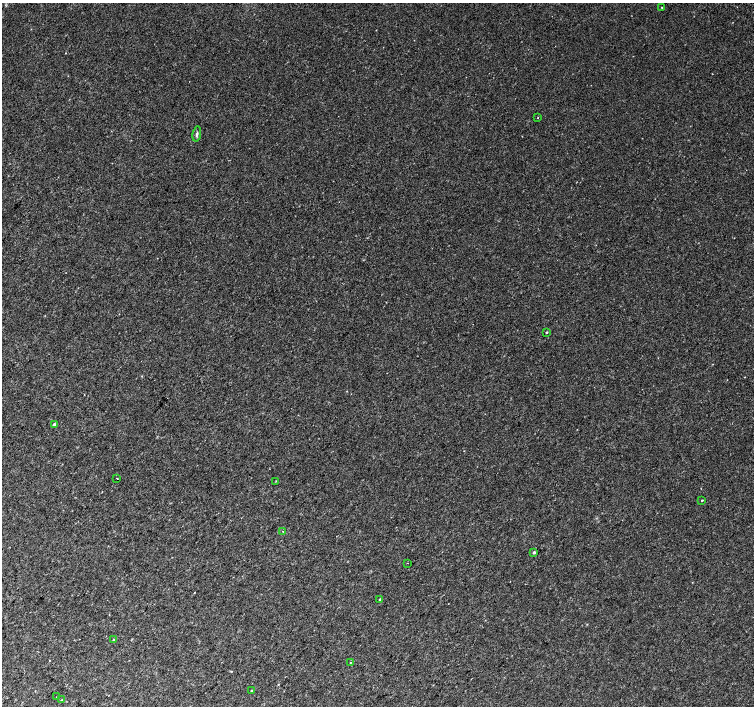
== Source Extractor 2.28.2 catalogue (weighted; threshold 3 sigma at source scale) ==
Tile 7 of 4 x 4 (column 3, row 2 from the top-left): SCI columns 3042-4544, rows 3079-4485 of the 6074 x 6092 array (HDU 1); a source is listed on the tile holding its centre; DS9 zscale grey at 2 x 2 block average (1 PNG px = mean of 2 x 2 image px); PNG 756 x 708 px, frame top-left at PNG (2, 3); each listed source drawn as its Kron ellipse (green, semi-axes under 4 px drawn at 4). Shown black and unused: <1% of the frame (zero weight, under 2 of 3 exposures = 2% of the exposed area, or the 3 px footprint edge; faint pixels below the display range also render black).
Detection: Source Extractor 2.28.2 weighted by HDU 2 'WHT'; one run over the whole footprint, this tile lists its part. Background 0.0335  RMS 0.011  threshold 0.0514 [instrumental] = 3 sigma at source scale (4.5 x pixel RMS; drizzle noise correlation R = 1.50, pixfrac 1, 0.0396/0.0396 arcsec/px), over >= 5 px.
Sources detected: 17; all 17 listed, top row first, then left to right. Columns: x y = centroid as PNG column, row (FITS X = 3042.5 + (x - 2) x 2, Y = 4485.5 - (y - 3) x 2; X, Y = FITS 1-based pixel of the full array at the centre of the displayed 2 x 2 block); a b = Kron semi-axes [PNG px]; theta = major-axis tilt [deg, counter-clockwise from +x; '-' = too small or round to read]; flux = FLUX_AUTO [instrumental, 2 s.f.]
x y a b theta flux
662 8 2 2 - 1
538 117 2 2 - 0.91
197 134 7 3 79 4.3
547 332 2 2 - 3
54 424 2 2 - 5.5
117 478 2 2 - 2
276 481 3 2 - 1.1
702 500 2 2 - 1.9
283 531 2 2 - 0.85
534 552 3 2 - 5.7
408 563 2 2 - 2.3
380 599 3 2 - 3.3
114 640 3 2 - 3
350 663 2 2 - 1.1
251 690 3 2 - 2
57 697 2 2 - 1.2
61 700 3 2 - 1.1
Diffuse or blended objects may show on this block-average render without a row.